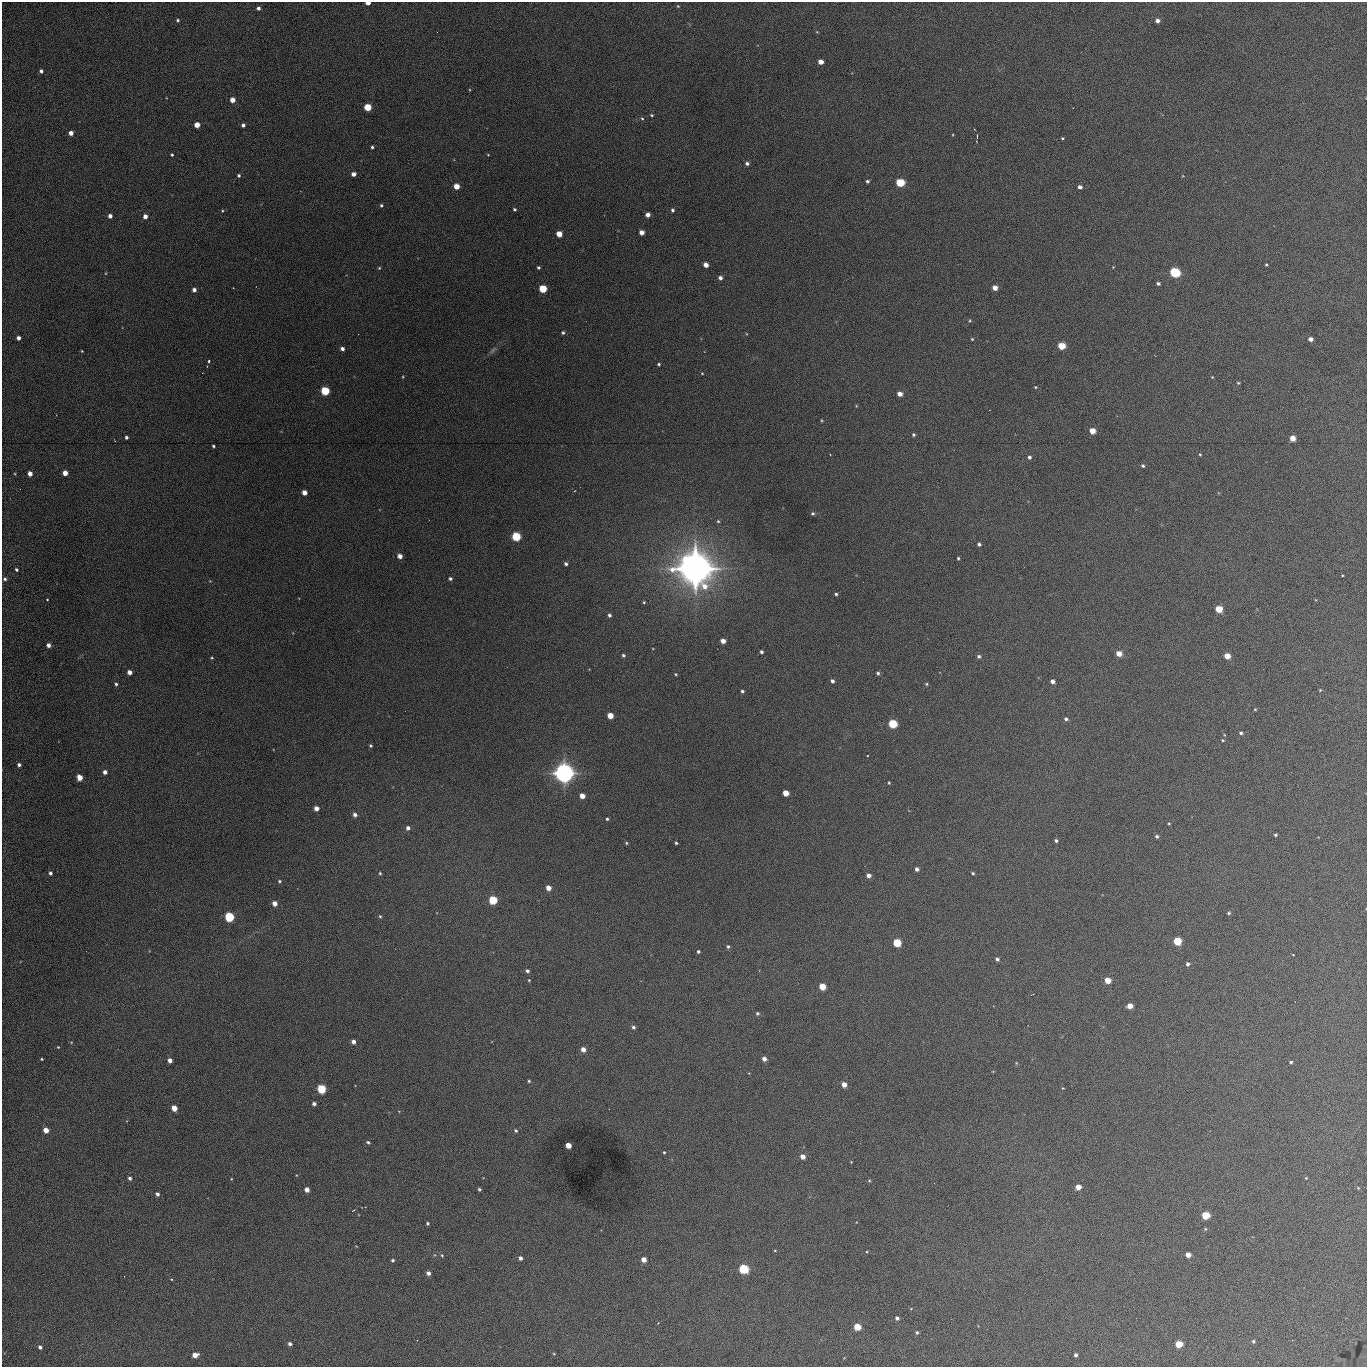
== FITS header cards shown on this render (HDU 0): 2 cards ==
NAXIS1  =                 1365 /fastest changing axis
NAXIS2  =                 1365 /next to fastest changing axis

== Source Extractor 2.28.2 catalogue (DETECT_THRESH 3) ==
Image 1365 x 1365 px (HDU 0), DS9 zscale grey, 1 PNG px = 1 image px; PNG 1369 x 1369 px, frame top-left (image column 1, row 1365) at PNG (2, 2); no overlay
Background 432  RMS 71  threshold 214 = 3 sigma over >= 5 px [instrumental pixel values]
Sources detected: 222; all 222 listed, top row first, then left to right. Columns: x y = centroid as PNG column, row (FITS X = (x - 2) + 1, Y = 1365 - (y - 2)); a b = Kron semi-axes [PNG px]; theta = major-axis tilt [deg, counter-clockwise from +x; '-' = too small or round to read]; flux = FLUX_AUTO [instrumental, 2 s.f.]
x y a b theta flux
368 3 4 3 - 4.0e+04
678 6 5 4 - 5.2e+03
258 8 4 4 - 1.4e+04
178 20 5 4 - 7.8e+03
1157 21 4 4 - 2.2e+04
817 32 5 3 - 4.0e+03
821 62 4 4 - 4.1e+04
41 71 4 4 - 1.2e+04
232 100 4 4 - 4.9e+04
368 107 5 4 - 1.7e+05
651 115 4 3 - 5.5e+03
642 118 5 4 - 5.7e+03
197 125 4 4 - 5.6e+04
243 125 4 4 - 1.3e+04
71 133 4 4 - 3.2e+04
1062 138 3 3 - 5.3e+03
372 147 3 3 - 7.4e+03
172 155 3 3 - 6.8e+03
488 155 3 3 - 3.7e+03
747 163 4 4 - 1.4e+04
353 174 4 4 - 2.9e+04
239 175 4 4 - 8.3e+03
1183 176 4 3 - 2.8e+03
867 181 3 3 - 1.0e+04
900 183 5 5 - 2.5e+05
456 186 5 4 - 6.4e+04
1080 187 4 4 - 1.8e+04
381 205 4 4 - 7.6e+03
514 209 3 3 - 7.3e+03
672 210 4 3 - 9.7e+03
222 211 4 4 - 4.5e+03
648 215 4 4 - 2.7e+04
110 216 4 4 - 2.0e+04
145 216 4 4 - 3.1e+04
641 232 4 4 - 3.5e+04
559 234 5 4 - 6.5e+04
706 265 4 4 - 3.6e+04
1266 265 3 3 - 5.6e+03
538 267 3 3 - 8.2e+03
1113 267 3 3 - 3.6e+03
379 268 4 4 - 5.5e+03
106 273 5 3 - 4.1e+03
1175 273 5 5 - 6.0e+05
720 278 4 4 - 1.8e+04
1158 284 4 3 - 1.2e+04
995 288 4 4 - 3.7e+04
543 289 5 5 - 1.9e+05
194 290 4 4 - 2.0e+04
970 321 5 4 - 5.4e+03
563 333 4 4 - 9.3e+03
18 338 4 4 - 2.4e+04
972 339 3 3 - 5.4e+03
1310 339 4 4 - 2.9e+04
1061 346 5 5 - 1.3e+05
342 349 4 3 - 1.9e+04
493 350 12 4 45 1.4e+04
82 351 3 2 - 3.9e+03
209 361 3 3 - 7.5e+03
659 364 3 3 - 7.2e+03
702 373 4 3 - 3.9e+03
403 377 4 3 - 3.8e+03
1212 377 3 3 - 3.6e+03
1238 383 4 3 - 5.7e+03
1035 387 3 3 - 4.7e+03
325 391 5 5 - 2.7e+05
900 394 5 4 - 3.6e+04
856 406 5 3 - 4.0e+03
822 420 4 3 - 4.8e+03
1092 431 5 4 - 6.7e+04
913 435 4 4 - 8.9e+03
126 437 4 3 - 1.1e+04
1292 438 5 4 - 5.5e+04
213 446 3 3 - 7.2e+03
830 454 3 2 - 2.6e+03
1200 454 4 3 - 4.8e+03
1029 457 5 4 - 1.1e+04
1143 466 4 4 - 8.1e+03
30 473 4 4 - 3.6e+04
65 473 4 4 - 4.7e+04
15 474 4 3 - 3.9e+03
304 493 4 4 - 4.1e+04
812 513 4 4 - 7.8e+03
718 521 4 4 - 6.1e+03
516 537 5 5 - 3.3e+05
979 544 4 4 - 1.0e+04
400 556 5 4 - 3.2e+04
958 558 3 3 - 6.6e+03
566 564 4 4 - 9.7e+03
695 568 17 16 - 6.0e+06
16 569 3 3 - 9.3e+03
1342 575 3 2 - 3.7e+03
5 579 5 5 - 9.8e+03
450 579 4 3 - 1.1e+04
210 581 4 3 - 3.1e+03
836 594 4 4 - 7.1e+03
47 599 3 2 - 3.6e+03
644 602 4 3 - 5.3e+03
1219 609 5 4 - 1.4e+05
609 615 4 4 - 1.2e+04
723 641 4 4 - 3.4e+04
48 645 4 4 - 2.3e+04
761 652 3 3 - 1.1e+04
1119 654 5 4 - 5.2e+04
623 655 4 3 - 9.2e+03
979 656 5 5 - 1.1e+04
1227 656 5 4 - 6.3e+04
212 658 3 2 - 4.6e+03
129 672 4 4 - 2.9e+04
878 673 4 4 - 8.8e+03
676 674 3 3 - 5.1e+03
832 681 5 4 - 1.3e+04
1052 681 4 4 - 2.3e+04
116 684 5 4 - 9.0e+03
926 684 4 3 - 5.7e+03
1320 690 4 3 - 4.2e+03
742 691 3 3 - 9.3e+03
1255 709 3 3 - 4.6e+03
610 716 4 4 - 8.5e+04
1066 719 5 4 - 1.1e+04
892 724 5 5 - 3.0e+05
1241 733 4 4 - 8.7e+03
1223 740 4 3 - 5.3e+03
371 746 4 3 - 6.9e+03
19 765 4 4 - 1.5e+04
105 772 4 4 - 2.0e+04
564 773 9 9 - 2.5e+06
79 777 5 4 - 8.1e+04
889 783 4 3 - 4.9e+03
786 793 4 4 - 7.6e+04
582 796 5 4 - 4.6e+04
316 808 4 4 - 3.7e+04
355 815 5 5 - 1.7e+04
607 819 3 3 - 6.3e+03
1169 823 3 3 - 4.4e+03
408 828 5 4 - 1.8e+04
1275 835 3 3 - 7.7e+03
1157 836 4 4 - 1.1e+04
1056 841 4 3 - 9.8e+03
626 843 5 4 - 6.2e+03
676 843 3 3 - 6.5e+03
917 869 4 4 - 1.8e+04
50 873 4 3 - 1.4e+04
380 873 5 4 - 6.3e+03
973 873 4 3 - 7.1e+03
869 875 4 4 - 2.5e+04
279 881 5 4 - 6.8e+03
548 888 4 4 - 5.0e+04
493 900 5 5 - 2.6e+05
275 903 4 4 - 3.7e+04
1229 913 4 3 - 6.9e+03
380 916 4 4 - 6.6e+03
229 917 5 5 - 4.3e+05
1177 941 5 5 - 1.9e+05
897 942 5 5 - 2.3e+05
728 946 5 4 - 8.3e+03
698 951 3 3 - 9.6e+03
1293 955 3 2 - 2.8e+03
997 959 4 4 - 1.2e+04
1187 964 4 3 - 1.2e+04
527 971 4 4 - 1.3e+04
529 980 4 3 - 4.2e+03
1107 980 5 4 - 6.7e+04
822 986 5 5 - 9.3e+04
1130 1006 5 4 - 4.8e+04
757 1013 5 4 - 8.2e+03
633 1027 5 4 - 1.1e+04
71 1042 4 3 - 3.9e+03
353 1042 4 4 - 2.7e+04
58 1047 4 3 - 4.4e+03
583 1049 5 4 - 3.3e+04
42 1059 3 2 - 5.5e+03
764 1059 5 4 - 2.4e+04
170 1060 4 4 - 3.0e+04
1291 1062 3 3 - 8.1e+03
1016 1063 5 4 - 4.7e+03
529 1081 4 3 - 6.6e+03
844 1084 4 4 - 4.2e+04
1063 1088 3 3 - 3.5e+03
322 1089 5 5 - 3.1e+05
314 1104 4 4 - 1.7e+04
174 1108 5 4 - 7.3e+04
46 1130 5 4 - 5.8e+04
516 1131 4 4 - 9.3e+03
368 1142 5 4 - 8.5e+03
568 1145 4 4 - 6.5e+04
664 1152 3 3 - 5.6e+03
803 1156 4 4 - 4.0e+04
851 1162 4 3 - 3.3e+03
130 1178 4 4 - 1.4e+04
1306 1178 4 3 - 4.1e+03
231 1179 4 3 - 3.7e+03
869 1180 5 4 - 5.4e+03
1078 1187 5 4 - 5.1e+04
1358 1188 5 4 - 4.7e+03
307 1189 4 4 - 3.8e+04
479 1189 3 3 - 7.4e+03
157 1194 4 3 - 1.7e+04
353 1210 4 2 - 3.0e+03
1205 1215 5 4 - 2.2e+05
428 1223 3 3 - 7.9e+03
1205 1229 4 4 - 5.0e+03
356 1246 4 2 - 3.0e+03
775 1250 4 3 - 3.8e+03
442 1255 5 4 - 6.7e+03
1188 1255 4 4 - 4.4e+04
520 1258 4 4 - 1.9e+04
644 1259 4 4 - 4.2e+04
393 1260 4 4 - 9.1e+03
744 1269 5 5 - 4.7e+05
428 1273 4 4 - 2.2e+04
171 1279 4 2 - 3.3e+03
911 1308 4 3 - 3.4e+03
897 1318 4 4 - 1.5e+04
857 1327 5 4 - 1.3e+05
917 1332 4 4 - 9.0e+03
1253 1341 4 4 - 7.8e+03
290 1344 4 4 - 1.5e+04
1179 1344 5 5 - 1.5e+05
40 1347 4 4 - 1.4e+04
554 1354 4 2 - 3.5e+03
195 1355 5 4 - 4.4e+04
1076 1355 4 3 - 1.4e+04
At the frame edge (FLAGS 8, measured only in part): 1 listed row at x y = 368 3

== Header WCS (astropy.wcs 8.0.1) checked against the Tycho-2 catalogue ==
Header WCS as astropy/WCSLIB reads it (applying the file's SIP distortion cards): RA---TAN-SIP/DEC--TAN-SIP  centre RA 02:17:50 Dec +13:23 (34.46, +13.38 deg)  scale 1.92 arcsec/px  FOV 43.6' x 43.5'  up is -180 deg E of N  parity flipped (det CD > 0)
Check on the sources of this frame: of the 60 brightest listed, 13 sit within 2.9 arcsec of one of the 13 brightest Tycho-2 stars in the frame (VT <= 12.67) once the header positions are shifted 0.77 arcsec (0.10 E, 0.76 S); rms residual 1.00 arcsec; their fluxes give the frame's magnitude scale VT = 25.30 - 2.5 log10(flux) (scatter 0.21 mag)
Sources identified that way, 13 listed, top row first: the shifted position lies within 2.9 arcsec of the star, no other Tycho-2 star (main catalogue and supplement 1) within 5.8 arcsec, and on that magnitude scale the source's flux lands within +1.5 / -3 mag of the star's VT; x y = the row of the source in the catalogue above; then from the Tycho-2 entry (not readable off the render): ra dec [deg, ICRS J2000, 3 dp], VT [Tycho-2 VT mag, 2 dp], TYC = Tycho-2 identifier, HIP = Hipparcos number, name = IAU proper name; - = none
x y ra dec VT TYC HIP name
900 183 34.341 +13.116 11.78 637-767-1 - -
1175 273 34.191 +13.165 10.78 637-980-1 - -
543 289 34.536 +13.172 12.67 637-944-1 - -
325 391 34.655 +13.226 12.20 637-883-1 - -
516 537 34.551 +13.304 11.62 637-695-1 - -
892 724 34.345 +13.404 11.61 637-1245-1 - -
564 773 34.525 +13.430 7.86 637-948-1 10730 -
229 917 34.708 +13.505 11.14 637-18-1 - -
897 942 34.343 +13.520 12.11 637-855-1 - -
322 1089 34.658 +13.597 11.37 637-890-1 - -
1205 1215 34.174 +13.666 12.36 637-601-1 - -
744 1269 34.427 +13.694 11.59 637-1123-1 - -
857 1327 34.365 +13.725 12.20 637-1135-1 - -